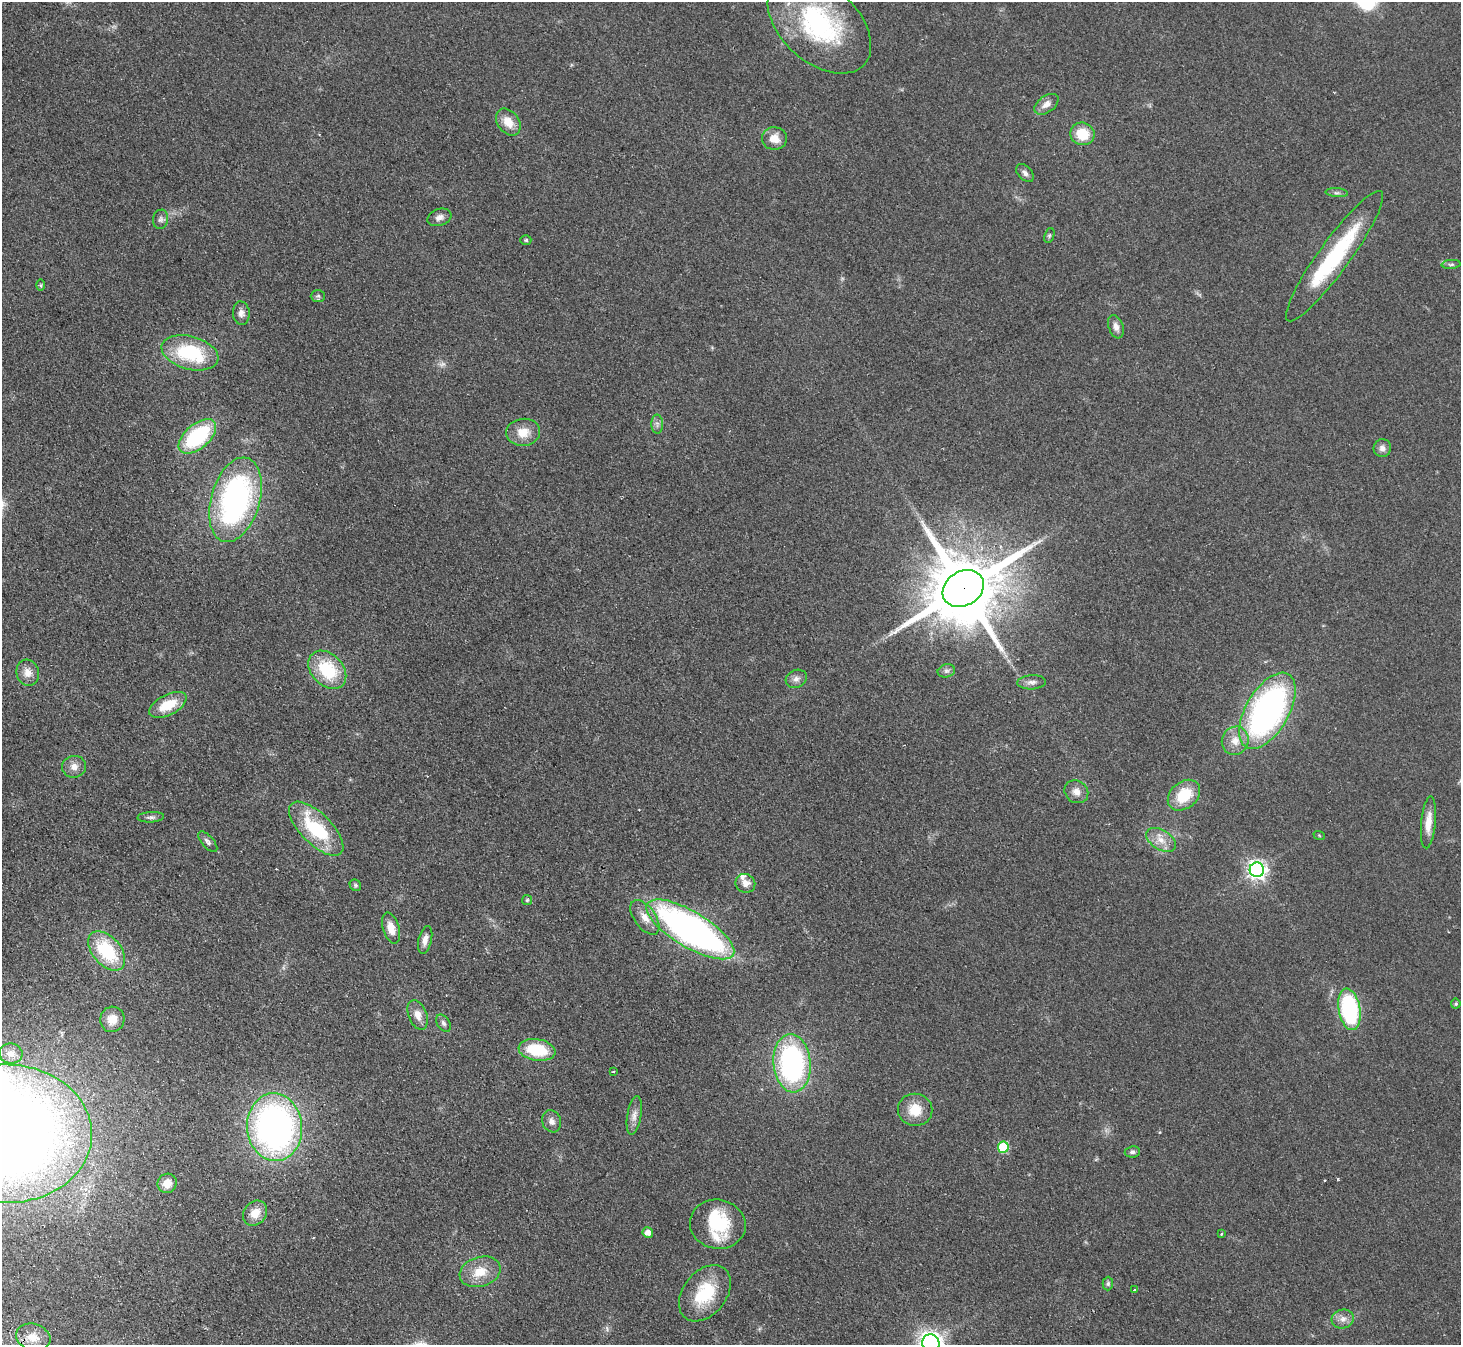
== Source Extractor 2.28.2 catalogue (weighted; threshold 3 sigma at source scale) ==
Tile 7 of 4 x 4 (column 3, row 2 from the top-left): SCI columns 2971-4429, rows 3019-4361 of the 5940 x 5898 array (HDU 1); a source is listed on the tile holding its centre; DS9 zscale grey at full resolution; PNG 1463 x 1347 px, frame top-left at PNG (2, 2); each listed source drawn as its Kron ellipse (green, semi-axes under 4 px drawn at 4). Shown black and unused: <1% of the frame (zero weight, under 2 of 3 exposures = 3% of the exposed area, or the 3 px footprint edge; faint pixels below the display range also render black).
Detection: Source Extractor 2.28.2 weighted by HDU 2 'WHT'; one run over the whole footprint, this tile lists its part. Background 0.0777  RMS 0.0086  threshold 0.0385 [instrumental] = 3 sigma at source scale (4.5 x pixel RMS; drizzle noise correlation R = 1.50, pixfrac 1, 0.05/0.05 arcsec/px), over >= 5 px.
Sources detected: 86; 2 too faint to see at this stretch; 1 inside a brighter object's white glare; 2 cosmic-ray / hot-pixel residue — neither listed nor drawn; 3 inside a brighter listed object's ellipse — not listed separately; the other 78 listed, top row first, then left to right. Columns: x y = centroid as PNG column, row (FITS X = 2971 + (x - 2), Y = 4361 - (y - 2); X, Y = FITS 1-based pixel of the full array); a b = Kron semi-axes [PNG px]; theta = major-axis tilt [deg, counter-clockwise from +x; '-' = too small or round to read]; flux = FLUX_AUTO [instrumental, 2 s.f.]
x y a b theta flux
819 24 60 38 -42 130
1046 104 14 8 35 6.2
508 122 15 10 -53 11
1082 134 12 11 - 21
774 138 12 11 - 11
1025 173 10 7 -47 3.3
1337 193 11 4 -4 2.2
439 217 12 8 20 4.4
161 219 9 7 80 2.9
1049 235 8 5 71 1.5
526 240 5 4 - 1.2
1334 256 80 15 54 83
1451 264 9 4 4 1.6
40 285 6 4 -90 1.1
318 296 7 6 - 1.7
241 313 12 8 -85 4.6
1116 327 12 7 -71 4.6
190 353 29 16 -15 62
657 424 9 6 -89 2.9
523 432 17 13 5 13
197 436 22 12 40 72
1382 448 9 9 - 4.2
235 500 43 24 74 200
963 588 22 17 32 10000
327 670 22 15 -46 44
946 671 9 6 14 2.4
28 673 13 11 -75 7.3
796 679 11 8 26 4.1
1032 682 14 7 4 4.1
168 705 20 10 27 22
1267 711 42 21 60 300
1235 741 14 13 - 10
74 767 12 11 - 6.1
1076 792 12 11 - 6.2
1184 795 18 13 40 27
151 817 13 5 4 2.7
1428 822 26 7 85 11
316 829 35 15 -45 61
1319 835 6 3 -20 0.89
1161 840 16 9 -32 9
208 842 13 6 -48 2.8
1257 870 7 7 - 380
745 883 10 9 - 6
355 885 6 5 - 1.3
527 900 5 5 - 1.1
645 917 20 10 -54 9.8
391 928 16 8 -72 9.5
690 929 50 18 -31 360
425 940 14 6 77 5.2
107 951 23 14 -49 49
1456 1004 5 4 - 1.4
1349 1009 21 11 -80 100
418 1015 15 9 -69 7.9
112 1019 13 12 - 11
443 1023 9 6 -57 2.5
537 1050 18 11 -9 37
11 1054 11 10 - 5.9
792 1063 29 18 -85 160
613 1071 3 3 - 1.3
915 1110 17 16 - 18
634 1115 19 7 81 6.1
552 1121 11 9 -69 4.4
275 1127 34 27 -85 340
6 1134 86 69 -2 1500
1003 1147 6 5 - 52
1132 1152 8 5 8 2.2
167 1183 10 9 - 8.8
255 1213 13 11 51 11
718 1224 28 24 -11 41
648 1233 5 5 - 6.3
1222 1234 3 3 - 0.89
480 1272 21 14 17 17
1108 1283 7 5 89 1.6
1134 1290 3 3 - 3.4
705 1293 31 21 51 41
1343 1319 11 9 14 5.5
33 1337 17 13 -17 11
931 1343 9 8 - 600
Overlapping masked pixels (flux is a lower limit): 1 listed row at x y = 963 588
Isophote crosses this tile's border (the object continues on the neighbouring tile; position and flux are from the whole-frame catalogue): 2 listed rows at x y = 6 1134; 931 1343